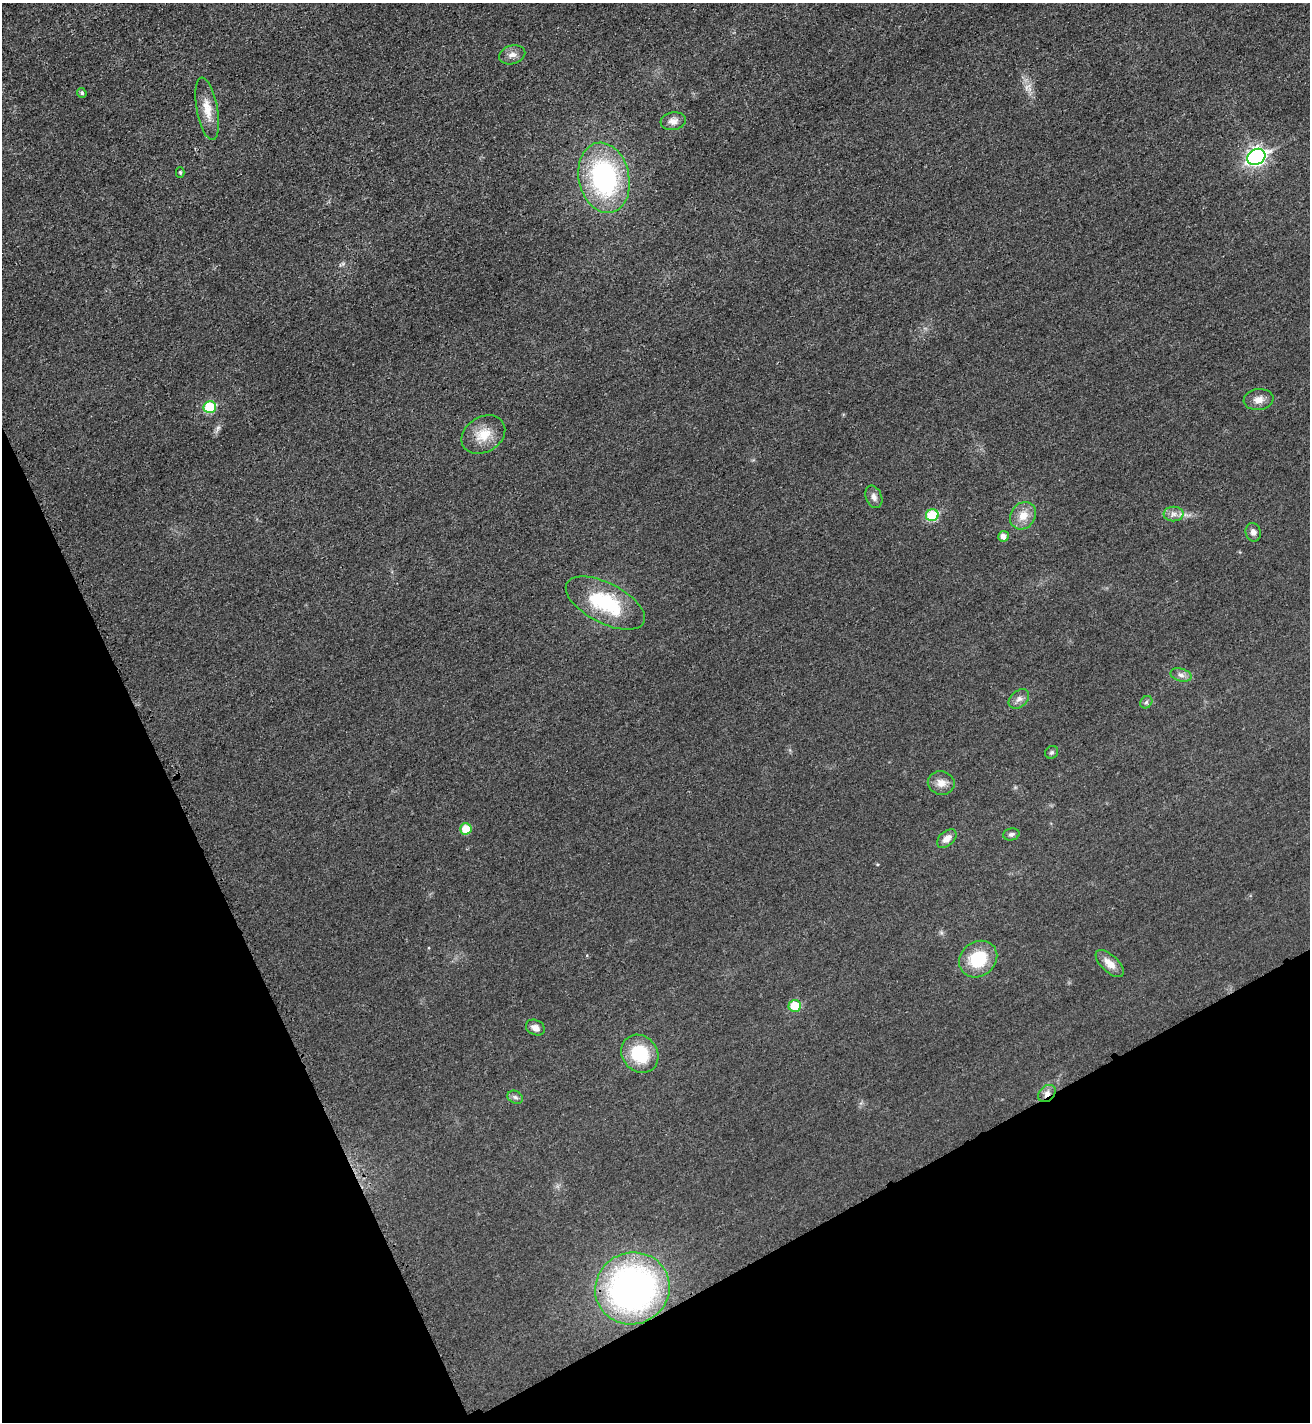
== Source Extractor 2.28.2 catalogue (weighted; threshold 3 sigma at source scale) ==
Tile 14 of 4 x 4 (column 2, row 4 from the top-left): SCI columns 1480-2787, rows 23-1442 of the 5715 x 5722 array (HDU 1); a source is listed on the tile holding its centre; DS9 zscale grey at full resolution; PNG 1312 x 1424 px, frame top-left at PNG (2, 3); each listed source drawn as its Kron ellipse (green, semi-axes under 4 px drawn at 4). Shown black and unused: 23% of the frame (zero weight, under 3 of 4 exposures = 2% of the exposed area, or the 3 px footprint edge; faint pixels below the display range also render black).
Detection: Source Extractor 2.28.2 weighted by HDU 2 'WHT'; one run over the whole footprint, this tile lists its part. Background 0.0165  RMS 0.0058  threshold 0.026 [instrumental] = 3 sigma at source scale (4.5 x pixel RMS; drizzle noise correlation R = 1.50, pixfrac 1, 0.05/0.05 arcsec/px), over >= 5 px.
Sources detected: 33; all 33 listed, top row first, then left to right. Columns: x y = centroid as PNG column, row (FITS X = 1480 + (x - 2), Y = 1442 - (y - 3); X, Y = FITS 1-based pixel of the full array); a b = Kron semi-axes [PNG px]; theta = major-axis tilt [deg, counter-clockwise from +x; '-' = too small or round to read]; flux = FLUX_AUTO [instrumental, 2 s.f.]
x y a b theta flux
512 55 13 9 16 3.7
82 93 5 4 - 1.4
207 109 32 10 -79 9.8
673 121 12 9 8 3.6
1256 157 9 7 29 190
180 172 5 4 - 0.77
604 178 36 25 -78 90
1259 400 15 10 9 4.6
210 407 6 6 - 28
483 435 23 17 32 12
874 497 11 8 -68 2.9
1174 514 10 7 -1 3
932 515 6 6 - 33
1023 516 14 12 52 7.7
1253 532 9 7 -77 2.7
1003 536 5 5 - 2.8
605 603 43 20 -27 40
1181 675 11 6 -15 2.5
1019 699 11 8 42 3
1146 702 7 5 46 1.3
1052 752 7 6 - 1.2
941 783 13 11 -10 5.2
466 829 6 5 - 11
1011 834 8 6 13 1.7
947 839 11 7 41 4.2
978 959 20 17 37 25
1110 964 17 8 -43 5.6
795 1006 6 6 - 16
535 1028 10 7 -26 3.8
640 1054 20 17 -51 26
1047 1093 10 7 44 3.4
515 1097 8 6 -28 1.5
632 1288 37 36 - 220
Overlapping masked pixels (flux is a lower limit): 1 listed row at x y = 1047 1093